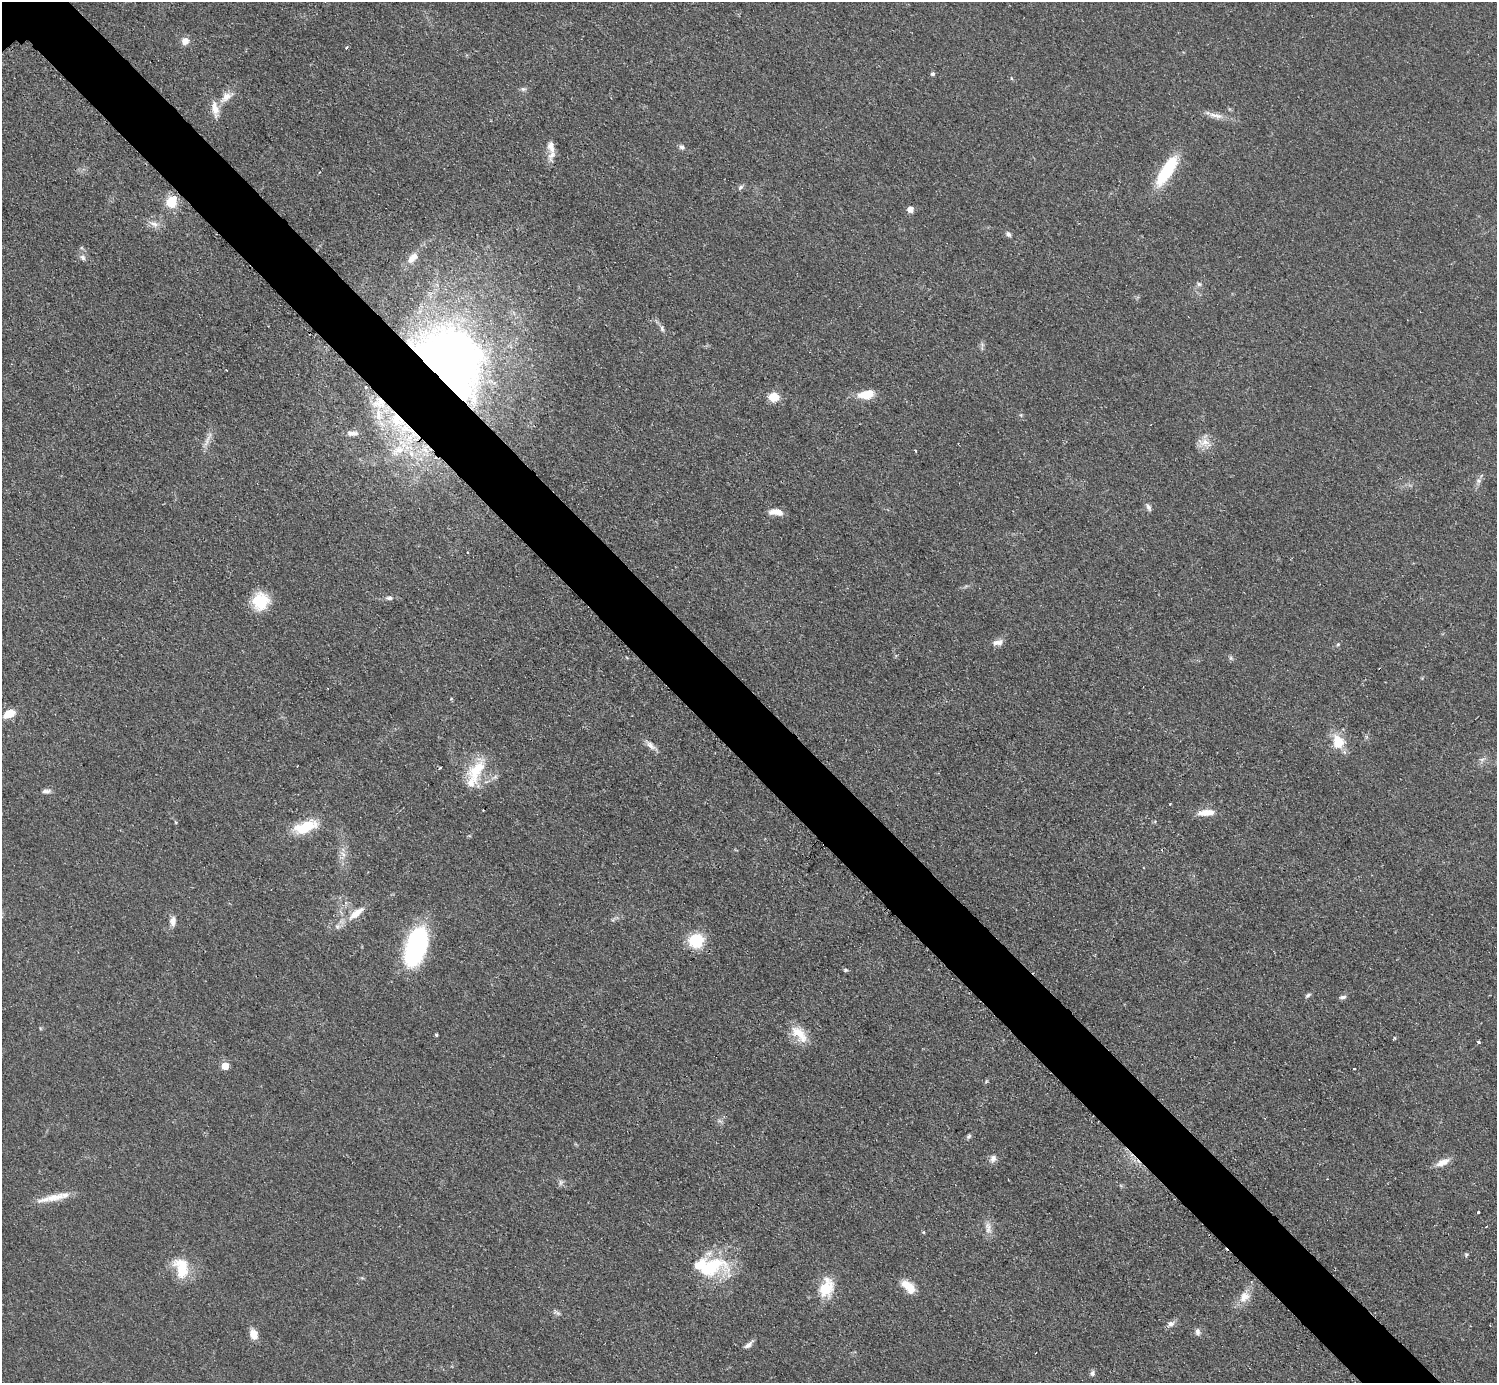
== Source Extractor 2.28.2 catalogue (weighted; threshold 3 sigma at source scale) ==
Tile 6 of 4 x 4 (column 2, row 2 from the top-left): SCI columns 1503-2997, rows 3067-4447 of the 5989 x 5988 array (HDU 1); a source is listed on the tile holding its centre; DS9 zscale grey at full resolution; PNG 1499 x 1385 px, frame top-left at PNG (2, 2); no overlay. Shown black and unused: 5% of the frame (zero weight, under 2 of 3 exposures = <1% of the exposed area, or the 3 px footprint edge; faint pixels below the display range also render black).
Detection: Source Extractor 2.28.2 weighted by HDU 2 'WHT'; one run over the whole footprint, this tile lists its part. Background 0.05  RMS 0.0069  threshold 0.0312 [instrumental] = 3 sigma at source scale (4.5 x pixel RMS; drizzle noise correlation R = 1.50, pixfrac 1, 0.05/0.05 arcsec/px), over >= 5 px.
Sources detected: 93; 1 inside a brighter object's white glare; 1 cosmic-ray / hot-pixel residue — not listed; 6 inside a brighter listed object's ellipse — not listed separately; the other 85 listed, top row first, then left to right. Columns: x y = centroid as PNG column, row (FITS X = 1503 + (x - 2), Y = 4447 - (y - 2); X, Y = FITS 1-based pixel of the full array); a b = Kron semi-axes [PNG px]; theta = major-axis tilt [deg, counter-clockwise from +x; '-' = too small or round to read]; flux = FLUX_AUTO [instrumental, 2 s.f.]
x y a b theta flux
185 41 8 8 - 5.5
347 47 4 2 - 0.61
933 74 5 4 - 1.7
1011 78 5 3 - 0.7
523 89 7 6 - 1.7
226 97 21 10 37 7.9
1216 116 25 6 -11 6
551 147 18 10 -77 6.6
682 147 8 6 -33 2
1167 171 37 11 57 39
740 187 7 5 42 1.6
171 202 13 12 - 13
910 209 5 5 - 5.7
154 224 14 7 -17 4.4
1008 234 7 5 -46 1.8
83 257 9 7 -46 2.3
412 258 16 9 51 7.1
1199 284 7 5 -3 1.6
662 329 9 5 -65 1.9
450 362 81 59 -56 520
226 370 3 2 - 0.59
366 387 3 3 - 2.6
866 395 17 9 10 14
774 397 11 9 -8 11
379 403 21 17 15 16
1021 415 5 4 - 0.91
397 420 25 16 -64 33
352 433 16 7 -3 3.9
207 441 18 5 66 4.4
1204 442 20 10 -3 7.1
398 450 23 13 29 17
915 451 3 3 - 0.99
1479 481 8 7 - 2.2
1148 507 11 6 -67 2.1
776 512 17 7 -6 6.3
467 552 3 3 - 0.9
389 598 11 5 0 2.3
260 601 20 18 68 21
998 642 15 7 10 4.1
1338 644 5 4 - 0.88
1231 658 6 6 - 1.3
9 714 12 7 26 11
1338 742 14 11 -68 17
651 745 16 8 -45 4.4
440 768 3 2 - 1.4
476 771 37 17 61 25
46 791 11 5 2 2.6
1170 804 2 2 - 0.57
1206 812 21 7 4 8.4
175 822 5 3 - 0.74
305 827 29 13 19 22
356 913 22 9 39 11
173 921 12 8 88 4
337 926 8 7 - 2.4
696 941 15 14 - 26
416 945 37 18 72 110
846 970 5 5 - 0.98
1308 995 8 5 35 1.5
1343 997 9 5 10 1.8
799 1034 28 13 -45 14
436 1035 4 4 - 0.82
1394 1038 4 3 - 1.1
1478 1042 3 3 - 1.8
225 1066 5 5 - 15
1354 1069 3 3 - 1.1
986 1081 6 4 56 0.89
969 1136 6 5 - 1.4
993 1158 10 8 69 3.3
1443 1162 19 8 24 6.4
561 1182 6 6 - 1.9
54 1197 44 7 13 12
1478 1212 3 3 - 1.5
988 1227 18 9 -88 5.4
1466 1254 6 5 - 1.1
181 1268 26 16 -74 21
709 1268 50 24 14 44
908 1287 20 10 -43 11
826 1288 26 17 72 20
1244 1297 18 13 53 8.7
557 1313 11 5 -34 1.9
1171 1324 8 7 - 2.9
1198 1332 9 6 -82 2.5
254 1334 11 8 -73 7.7
749 1345 13 5 41 3
1092 1373 7 6 - 1.9
Overlapping masked pixels (flux is a lower limit): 4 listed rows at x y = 450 362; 366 387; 379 403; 397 420